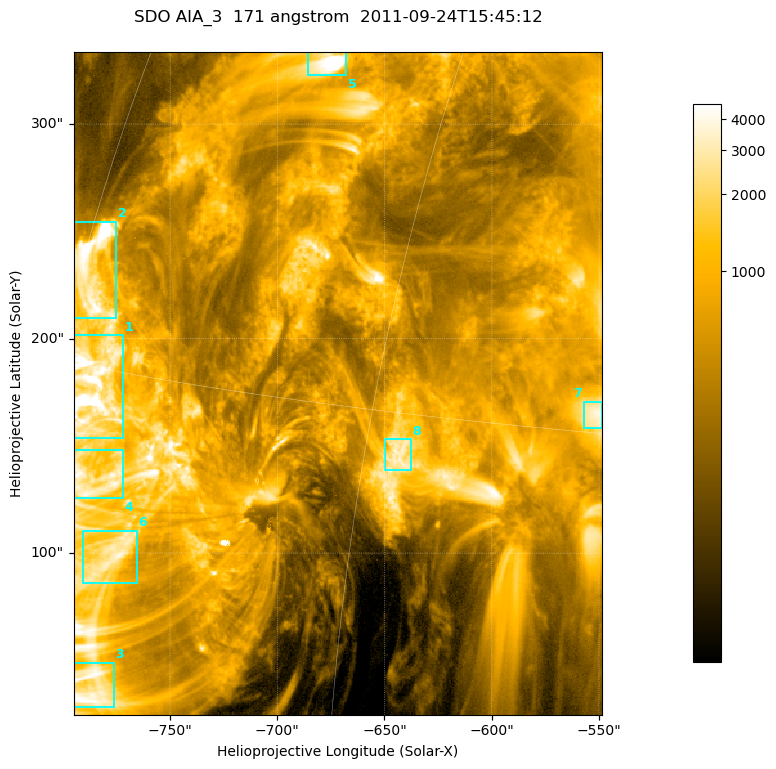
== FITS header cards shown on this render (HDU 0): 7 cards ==
TELESCOP= 'SDO     '           /
INSTRUME= 'AIA_3   '           /
WAVELNTH=                  171 /
WAVEUNIT= 'angstrom'           /
DATE-OBS= '2011-09-24T15:45:12.34' /
CTYPE1  = 'HPLN-TAN'           /
CTYPE2  = 'HPLT-TAN'           /

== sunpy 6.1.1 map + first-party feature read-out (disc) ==
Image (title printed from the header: SDO AIA_3  171 angstrom  2011-09-24T15:45:12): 411 x 515 px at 0.599 arcsec/px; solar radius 957 arcsec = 1596 px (partial field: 2.6% of the solar disc is inside the frame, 100% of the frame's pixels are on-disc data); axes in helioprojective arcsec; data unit not stated in the header (colour bar unlabelled)
Pointing: header CRPIX1/2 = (2051.64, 2049.57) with CRVAL1/2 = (0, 0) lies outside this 411 x 515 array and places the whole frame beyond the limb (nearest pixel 1.41 R_sun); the SolarSoft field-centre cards XCEN/YCEN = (-671.7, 179.1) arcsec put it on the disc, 1327 arcsec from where CRPIX/CRVAL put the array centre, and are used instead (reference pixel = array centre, CRVAL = XCEN/YCEN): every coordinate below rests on XCEN/YCEN
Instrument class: DISC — disc imager (sunpy class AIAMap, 171 A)
Bright regions (active regions / flare kernels): reference = the on-disc median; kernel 3 px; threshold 5 sigma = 2048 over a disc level ~522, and >= 1.15x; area >= 211 px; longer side >= 5 px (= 3 arcsec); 8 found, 8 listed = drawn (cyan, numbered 1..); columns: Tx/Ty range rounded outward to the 2 arcsec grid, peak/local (2 s.f.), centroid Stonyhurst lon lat
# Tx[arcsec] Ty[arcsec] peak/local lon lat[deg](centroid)
1 -796..-772 152..202 31 -58 +14
2 -796..-774 208..256 26 -59 +18
3 -796..-776 28..50 9.6 -56 +6
4 -796..-772 124..148 8.2 -57 +12
5 -686..-668 322..334 13 -51 +25
6 -792..-764 86..112 7.2 -55 +10
7 -558..-548 158..172 7.4 -37 +15
8 -650..-638 138..154 6.6 -44 +14